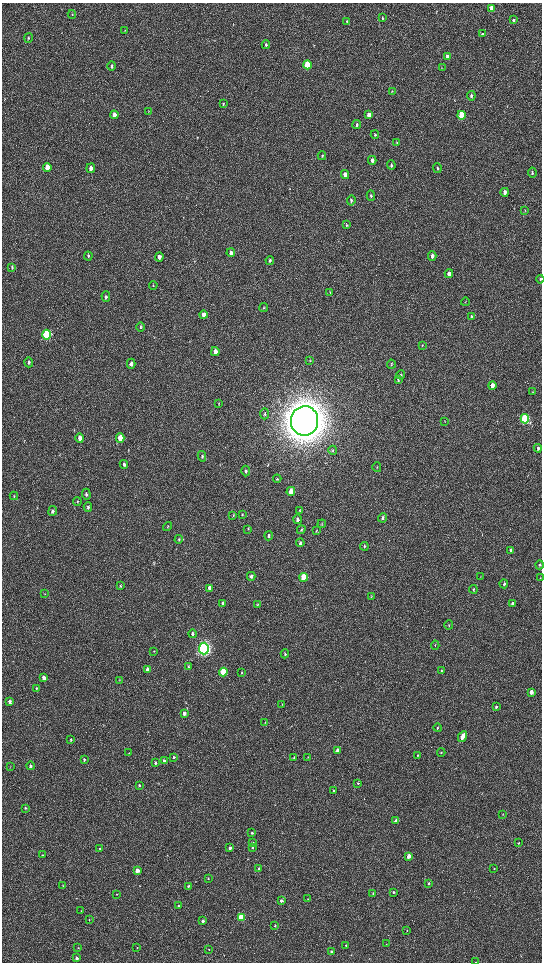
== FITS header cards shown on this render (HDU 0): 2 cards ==
NAXIS1  =                 1080 / length of data axis 1
NAXIS2  =                 1920 / length of data axis 2

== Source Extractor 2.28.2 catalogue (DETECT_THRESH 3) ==
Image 1080 x 1920 px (HDU 0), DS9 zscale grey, zoomed out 1/2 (1 PNG px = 2 x 2 image px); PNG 544 x 964 px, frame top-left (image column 1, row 1919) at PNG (2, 3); each listed source drawn as its Kron ellipse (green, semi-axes under 4 px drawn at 4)
Background 517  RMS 35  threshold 105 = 3 sigma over >= 5 px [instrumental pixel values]
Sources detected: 193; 5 cannot appear on this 1/2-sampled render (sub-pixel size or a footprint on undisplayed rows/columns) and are neither listed nor drawn; the other 188 listed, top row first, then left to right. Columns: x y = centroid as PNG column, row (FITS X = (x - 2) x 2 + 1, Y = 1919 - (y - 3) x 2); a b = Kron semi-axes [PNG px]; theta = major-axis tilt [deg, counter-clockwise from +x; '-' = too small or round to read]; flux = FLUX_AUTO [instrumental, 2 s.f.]
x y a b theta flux
492 8 4 3 - 1.4e+05
72 14 4 3 - 6.1e+03
382 18 3 2 - 8.9e+03
513 20 4 3 - 1.6e+04
347 22 4 3 - 1.3e+04
125 30 3 2 - 3.2e+03
482 34 4 3 - 6.9e+03
28 38 5 3 - 8.1e+03
266 45 4 3 - 1.2e+04
448 57 4 3 - 4.8e+04
307 65 4 3 - 3.9e+05
112 66 5 3 - 1.5e+04
442 68 3 2 - 3.7e+03
392 91 3 2 - 3.2e+03
471 96 5 3 - 2.0e+04
223 104 4 3 - 7.7e+03
149 111 3 2 - 3.7e+03
114 115 4 3 - 6.6e+04
369 115 4 3 - 6.9e+04
461 115 4 3 - 3.4e+05
357 125 4 3 - 1.1e+04
375 134 4 3 - 7.9e+03
397 142 4 3 - 4.8e+03
322 156 4 2 - 4.9e+03
372 160 4 3 - 2.5e+04
391 165 5 3 - 1.2e+04
47 167 4 3 - 1.1e+05
91 168 5 3 - 3.7e+04
437 168 5 3 - 1.1e+04
532 173 5 3 - 1.1e+04
345 174 4 3 - 4.4e+04
505 192 4 3 - 3.0e+04
371 196 5 3 - 1.0e+04
351 200 5 3 - 1.4e+04
525 210 3 2 - 4.6e+03
346 225 4 4 - 7.0e+03
231 253 4 3 - 2.3e+04
88 256 4 3 - 1.1e+04
432 256 4 3 - 2.5e+04
159 257 4 3 - 3.0e+04
270 260 4 3 - 1.2e+04
12 267 4 3 - 9.3e+03
449 274 4 3 - 3.1e+04
540 279 4 3 - 9.9e+03
153 285 4 3 - 5.4e+03
330 292 3 2 - 4.0e+03
106 297 5 4 - 1.1e+04
465 302 4 1 - 3.0e+03
264 307 4 2 - 5.5e+03
203 315 4 3 - 3.4e+04
471 316 4 3 - 1.0e+04
140 327 5 4 - 8.5e+03
46 335 5 4 - 9.9e+05
422 345 4 2 - 4.1e+03
215 352 4 3 - 5.6e+04
310 360 4 2 - 4.3e+03
29 362 5 4 - 1.2e+04
131 364 5 4 - 3.3e+04
391 364 4 3 - 6.0e+03
401 375 4 3 - 7.3e+03
398 380 4 3 - 5.7e+03
492 385 4 3 - 7.1e+04
533 392 3 2 - 3.4e+03
219 403 3 3 - 4.3e+03
265 414 5 4 - 9.1e+03
525 419 5 3 - 9.6e+05
304 421 15 13 83 2.3e+07
445 421 3 2 - 3.5e+03
80 438 5 3 - 4.4e+04
120 438 5 3 - 1.2e+05
538 448 4 3 - 1.9e+04
333 450 5 3 - 6.3e+03
202 456 5 4 - 1.0e+04
124 464 4 3 - 1.3e+04
377 467 5 2 - 6.1e+03
246 471 5 3 - 1.1e+04
277 479 4 3 - 7.0e+03
291 491 4 3 - 6.7e+04
86 494 5 4 - 1.4e+04
14 496 4 2 - 4.9e+03
77 501 4 3 - 6.6e+03
88 507 5 4 - 1.4e+04
300 510 3 2 - 3.2e+03
53 511 5 3 - 1.3e+04
242 514 3 3 - 4.1e+03
233 515 4 3 - 6.5e+03
383 518 4 3 - 1.4e+04
297 519 5 3 - 2.1e+04
322 524 4 2 - 4.5e+03
167 527 5 2 - 5.0e+03
248 529 4 2 - 3.7e+03
301 530 4 3 - 6.6e+03
316 531 4 3 - 5.2e+03
269 536 4 3 - 1.1e+04
179 539 4 3 - 6.9e+03
300 543 4 3 - 1.2e+04
364 546 4 3 - 8.1e+03
511 550 4 3 - 2.4e+04
539 565 4 3 - 9.5e+03
251 576 4 3 - 1.4e+04
304 577 4 3 - 2.0e+05
480 577 4 2 - 3.0e+03
540 578 3 2 - 2.9e+03
504 584 4 3 - 1.5e+04
120 586 4 3 - 6.8e+03
210 588 4 3 - 8.4e+04
473 589 4 3 - 7.9e+03
45 594 4 2 - 3.8e+03
371 597 3 2 - 4.2e+03
222 603 3 3 - 1.1e+04
512 603 4 3 - 1.8e+04
258 605 4 2 - 5.5e+03
449 625 5 3 - 6.3e+03
192 634 4 3 - 1.6e+04
435 645 4 2 - 5.7e+03
204 648 6 5 - 3.1e+06
154 651 3 2 - 3.5e+03
285 654 4 3 - 9.7e+03
188 666 4 3 - 7.1e+03
147 670 4 3 - 3.5e+04
441 670 4 3 - 6.7e+03
223 672 4 3 - 4.5e+05
242 672 4 2 - 4.8e+03
44 678 4 3 - 4.4e+04
119 680 3 2 - 3.5e+03
36 688 4 3 - 7.5e+03
531 692 4 3 - 3.6e+04
10 702 4 3 - 2.4e+04
282 704 3 2 - 3.2e+03
496 707 3 3 - 1.2e+04
184 713 4 3 - 3.6e+04
265 722 3 3 - 4.4e+03
437 728 4 3 - 7.5e+03
462 737 6 3 62 6.6e+04
71 740 3 3 - 5.3e+03
337 750 4 3 - 2.6e+04
441 752 4 2 - 5.2e+03
129 753 3 2 - 3.1e+03
418 755 3 2 - 3.8e+03
174 757 4 3 - 1.1e+04
294 757 4 3 - 5.7e+03
308 757 3 2 - 2.8e+03
84 760 4 3 - 8.8e+03
164 761 4 3 - 2.2e+04
155 763 4 3 - 1.3e+04
10 766 3 2 - 3.5e+03
30 766 4 3 - 1.6e+04
358 783 3 3 - 5.0e+03
139 785 3 3 - 7.8e+03
333 790 3 3 - 3.9e+03
25 808 3 3 - 6.2e+03
503 814 3 2 - 3.4e+03
396 821 3 3 - 2.0e+04
252 833 3 3 - 8.2e+03
252 843 4 3 - 9.6e+03
518 843 3 3 - 5.1e+03
252 847 4 3 - 9.8e+03
100 848 3 3 - 5.9e+03
230 848 3 3 - 2.0e+04
42 855 3 3 - 4.1e+03
409 856 3 3 - 1.1e+05
259 869 3 3 - 1.2e+04
494 869 3 2 - 3.1e+03
137 870 3 3 - 6.2e+04
208 879 3 2 - 6.4e+03
429 883 3 3 - 8.7e+03
63 886 3 3 - 4.2e+03
188 886 3 3 - 6.9e+03
393 892 3 3 - 1.2e+04
373 893 3 3 - 7.0e+03
117 894 3 2 - 4.0e+03
308 899 2 2 - 2.6e+03
281 901 3 3 - 2.8e+04
178 906 3 3 - 9.2e+03
81 911 3 2 - 4.5e+03
241 918 3 3 - 4.1e+05
89 920 3 2 - 4.3e+03
203 921 3 3 - 2.7e+04
275 926 3 2 - 7.0e+03
407 930 2 2 - 2.5e+03
386 944 3 2 - 3.4e+03
346 945 3 3 - 5.2e+03
78 948 3 3 - 4.1e+03
137 948 2 2 - 2.6e+03
209 949 3 2 - 4.5e+03
331 951 3 2 - 9.0e+03
77 958 3 3 - 1.9e+04
476 962 2 1 - 1.6e+03
At the frame edge (FLAGS 8, measured only in part): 1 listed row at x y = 476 962
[5 sub-pixel or undisplayed-footprint detections neither listed nor drawn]